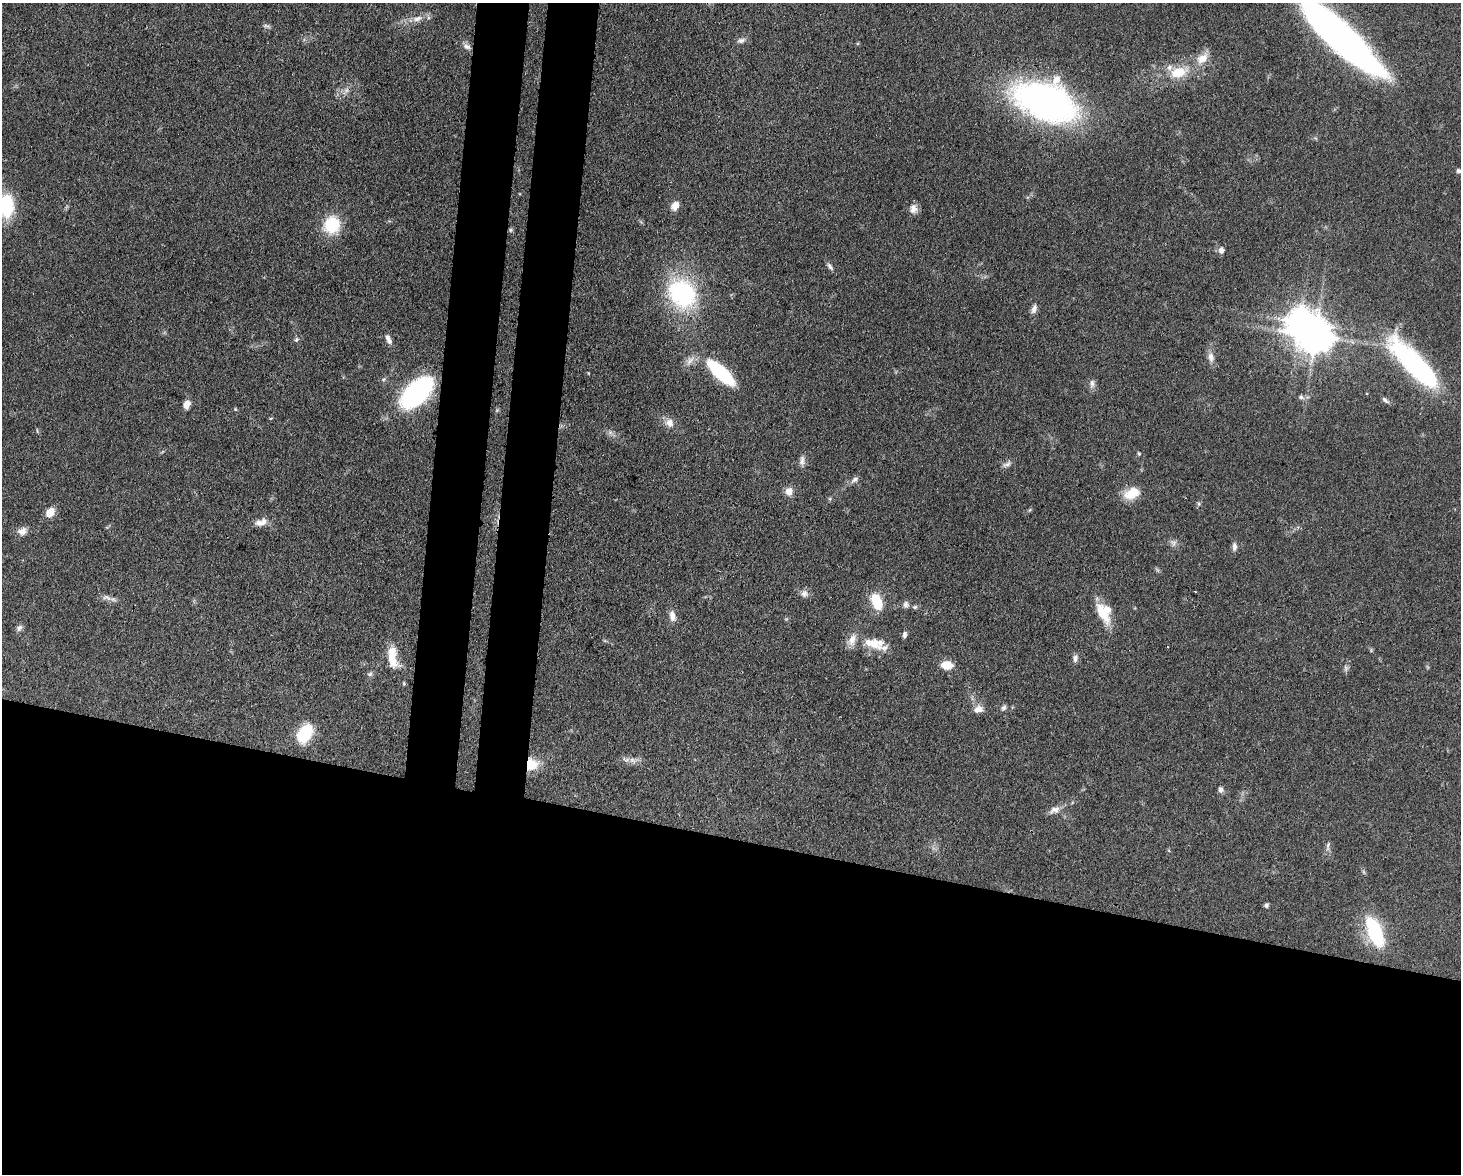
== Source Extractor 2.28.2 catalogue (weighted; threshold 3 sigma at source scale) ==
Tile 11 of 3 x 4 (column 2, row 4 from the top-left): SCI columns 1760-3218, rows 78-1249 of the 4863 x 4839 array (HDU 1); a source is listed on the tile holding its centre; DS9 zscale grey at full resolution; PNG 1463 x 1176 px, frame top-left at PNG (2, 3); no overlay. Shown black and unused: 33% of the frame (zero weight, under 3 of 4 exposures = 9% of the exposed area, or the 3 px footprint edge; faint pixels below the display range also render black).
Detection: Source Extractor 2.28.2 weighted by HDU 2 'WHT'; one run over the whole footprint, this tile lists its part. Background 0.0929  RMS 0.0046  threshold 0.0207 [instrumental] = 3 sigma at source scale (4.5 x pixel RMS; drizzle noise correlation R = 1.50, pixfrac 1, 0.05/0.05 arcsec/px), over >= 5 px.
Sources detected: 81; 1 too faint to see at this stretch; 1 inside a brighter object's white glare — not listed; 6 inside a brighter listed object's ellipse — not listed separately; the other 73 listed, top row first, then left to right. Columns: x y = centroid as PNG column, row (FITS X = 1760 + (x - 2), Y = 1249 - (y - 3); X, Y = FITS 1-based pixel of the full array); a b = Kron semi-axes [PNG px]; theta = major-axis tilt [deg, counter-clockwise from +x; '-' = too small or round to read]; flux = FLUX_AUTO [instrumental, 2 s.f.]
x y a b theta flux
417 19 14 7 20 3.3
266 26 11 4 -16 1.1
1339 35 88 21 -43 240
741 40 11 7 15 1.8
467 47 10 7 -25 1.9
1202 58 19 12 44 6.3
1178 72 24 14 14 12
1045 102 39 23 -21 250
1459 171 6 5 - 1.1
6 205 27 16 -89 23
675 206 12 8 55 3.3
913 209 12 9 87 2.9
332 225 19 17 63 18
510 230 5 5 - 0.73
1221 250 7 6 - 2.1
830 266 11 5 -57 1.5
682 293 28 23 -48 61
1034 309 14 6 72 2.1
1315 336 11 9 59 1000
296 339 6 5 - 0.83
389 341 10 6 -49 1.7
1211 357 14 8 -84 3.1
690 361 15 7 48 3.1
1414 364 70 20 -46 77
721 373 33 11 -43 34
384 379 6 4 70 0.63
1092 383 10 6 -89 1.8
416 393 23 12 44 110
1301 397 7 6 - 1.2
1385 400 10 5 -43 1.3
186 404 10 7 71 3.3
235 409 5 4 - 0.54
497 410 6 4 45 0.59
271 418 5 3 - 0.39
669 423 11 11 - 3.7
610 432 7 4 -19 1.2
1139 454 5 5 - 0.65
802 461 13 7 85 2.2
1007 464 13 6 22 1.8
855 480 12 6 35 1.7
789 491 9 8 - 3.7
1132 493 21 13 23 8.3
1199 504 6 4 -72 0.68
50 512 10 7 48 6
261 522 17 9 15 3.8
22 531 12 10 28 2.8
1173 543 9 7 77 1.6
1234 546 10 6 88 1.9
804 594 10 9 - 2.2
107 597 15 6 -19 2.4
877 601 15 9 -69 14
906 604 8 7 - 1.8
915 607 7 5 22 0.86
1103 613 28 12 -62 11
672 616 14 8 -81 3.2
19 628 10 7 45 1.6
904 635 8 5 84 1.5
872 643 27 14 -14 10
392 657 29 11 -81 9.7
1075 658 11 6 80 1.6
947 665 11 8 -4 7.5
1346 668 8 5 -83 1.2
370 674 8 5 25 1
1004 708 8 6 45 1.1
978 709 12 9 23 3.2
305 734 21 13 58 18
626 759 10 6 -30 1.7
531 764 14 12 26 11
1221 790 7 6 - 1.5
1055 810 16 9 21 3.1
1328 846 15 5 81 1.6
1266 905 5 5 - 1.1
1375 932 31 13 -67 35
Overlapping masked pixels (flux is a lower limit): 3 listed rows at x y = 1339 35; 510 230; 531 764
Isophote crosses this tile's border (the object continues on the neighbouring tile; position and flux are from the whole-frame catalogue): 3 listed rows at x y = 1339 35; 1459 171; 6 205